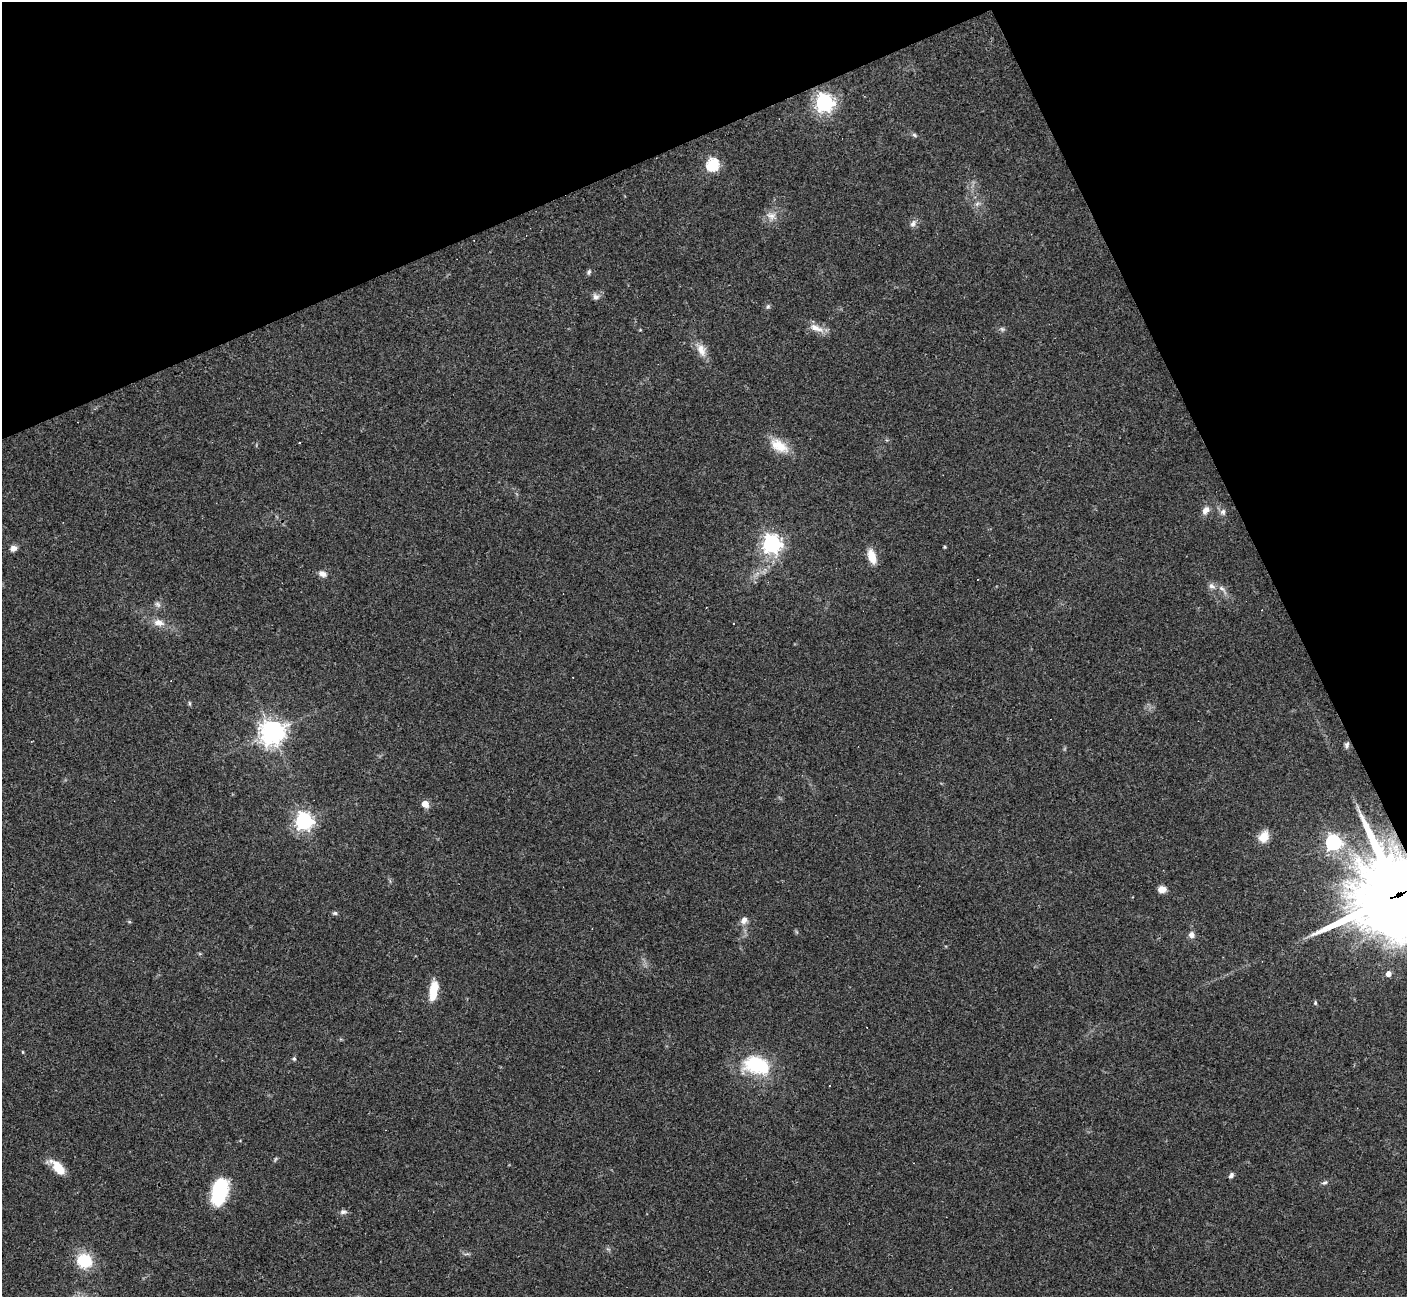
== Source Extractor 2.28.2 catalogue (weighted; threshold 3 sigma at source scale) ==
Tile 3 of 4 x 4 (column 3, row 1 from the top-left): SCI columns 2812-4216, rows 4165-5459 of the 5622 x 5608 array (HDU 1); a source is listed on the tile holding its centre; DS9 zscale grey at full resolution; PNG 1409 x 1299 px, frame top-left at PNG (2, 2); no overlay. Shown black and unused: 22% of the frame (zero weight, under 3 of 4 exposures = <1% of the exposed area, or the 3 px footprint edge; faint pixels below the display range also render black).
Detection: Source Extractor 2.28.2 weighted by HDU 2 'WHT'; one run over the whole footprint, this tile lists its part. Background 0.0991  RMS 0.006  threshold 0.0269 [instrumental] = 3 sigma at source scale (4.5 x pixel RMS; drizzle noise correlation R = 1.50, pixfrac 1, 0.05/0.05 arcsec/px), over >= 5 px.
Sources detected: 52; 1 inside a brighter object's white glare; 2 cosmic-ray / hot-pixel residue — not listed; the other 49 listed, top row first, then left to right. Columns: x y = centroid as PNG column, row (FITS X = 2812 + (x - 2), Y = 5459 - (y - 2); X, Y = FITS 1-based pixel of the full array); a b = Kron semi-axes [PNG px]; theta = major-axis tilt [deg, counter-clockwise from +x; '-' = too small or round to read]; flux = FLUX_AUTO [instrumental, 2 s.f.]
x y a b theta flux
824 103 7 7 - 280
914 135 7 5 -37 1.1
713 165 6 6 - 81
771 216 13 9 -20 4.4
913 224 10 6 63 2.3
589 272 7 5 54 1.2
596 297 8 8 - 2.4
768 306 6 5 - 1.1
816 328 22 8 -22 5.9
1002 329 7 4 -44 1.1
701 350 19 10 -70 6.3
779 446 27 14 -31 12
1206 510 10 7 54 3.6
1223 512 9 8 - 2.2
771 544 7 7 - 290
945 547 4 3 - 0.7
13 548 8 7 - 3
872 556 15 8 -73 9.2
323 574 10 7 -22 3.2
1211 586 9 7 -20 2.4
1222 588 10 6 -38 2.3
158 604 9 6 -42 1.8
159 622 14 9 -12 5.2
734 623 3 3 - 2.2
189 703 6 4 -89 0.75
272 732 8 8 - 490
1347 745 8 6 76 1.7
425 804 5 5 - 8.1
304 821 7 6 - 250
1264 837 16 12 60 6.9
1333 842 6 6 - 170
1162 889 9 7 4 4.6
1399 895 31 26 26 7100
335 913 6 5 - 1.1
744 920 10 8 58 3.2
1191 935 7 7 - 2.9
1389 974 5 4 - 3.7
434 988 17 10 71 11
1315 1003 5 4 - 0.9
23 1052 5 3 - 0.51
294 1059 5 4 - 0.89
756 1065 29 18 -16 39
275 1159 6 4 70 0.74
58 1167 21 10 -47 10
1231 1175 6 5 - 1.7
1324 1183 7 4 8 1.2
219 1191 26 15 77 39
343 1212 8 6 14 1.8
84 1261 20 18 -18 18
Overlapping masked pixels (flux is a lower limit): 1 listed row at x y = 1399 895
Isophote crosses this tile's border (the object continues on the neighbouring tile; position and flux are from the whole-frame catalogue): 1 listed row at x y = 1399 895